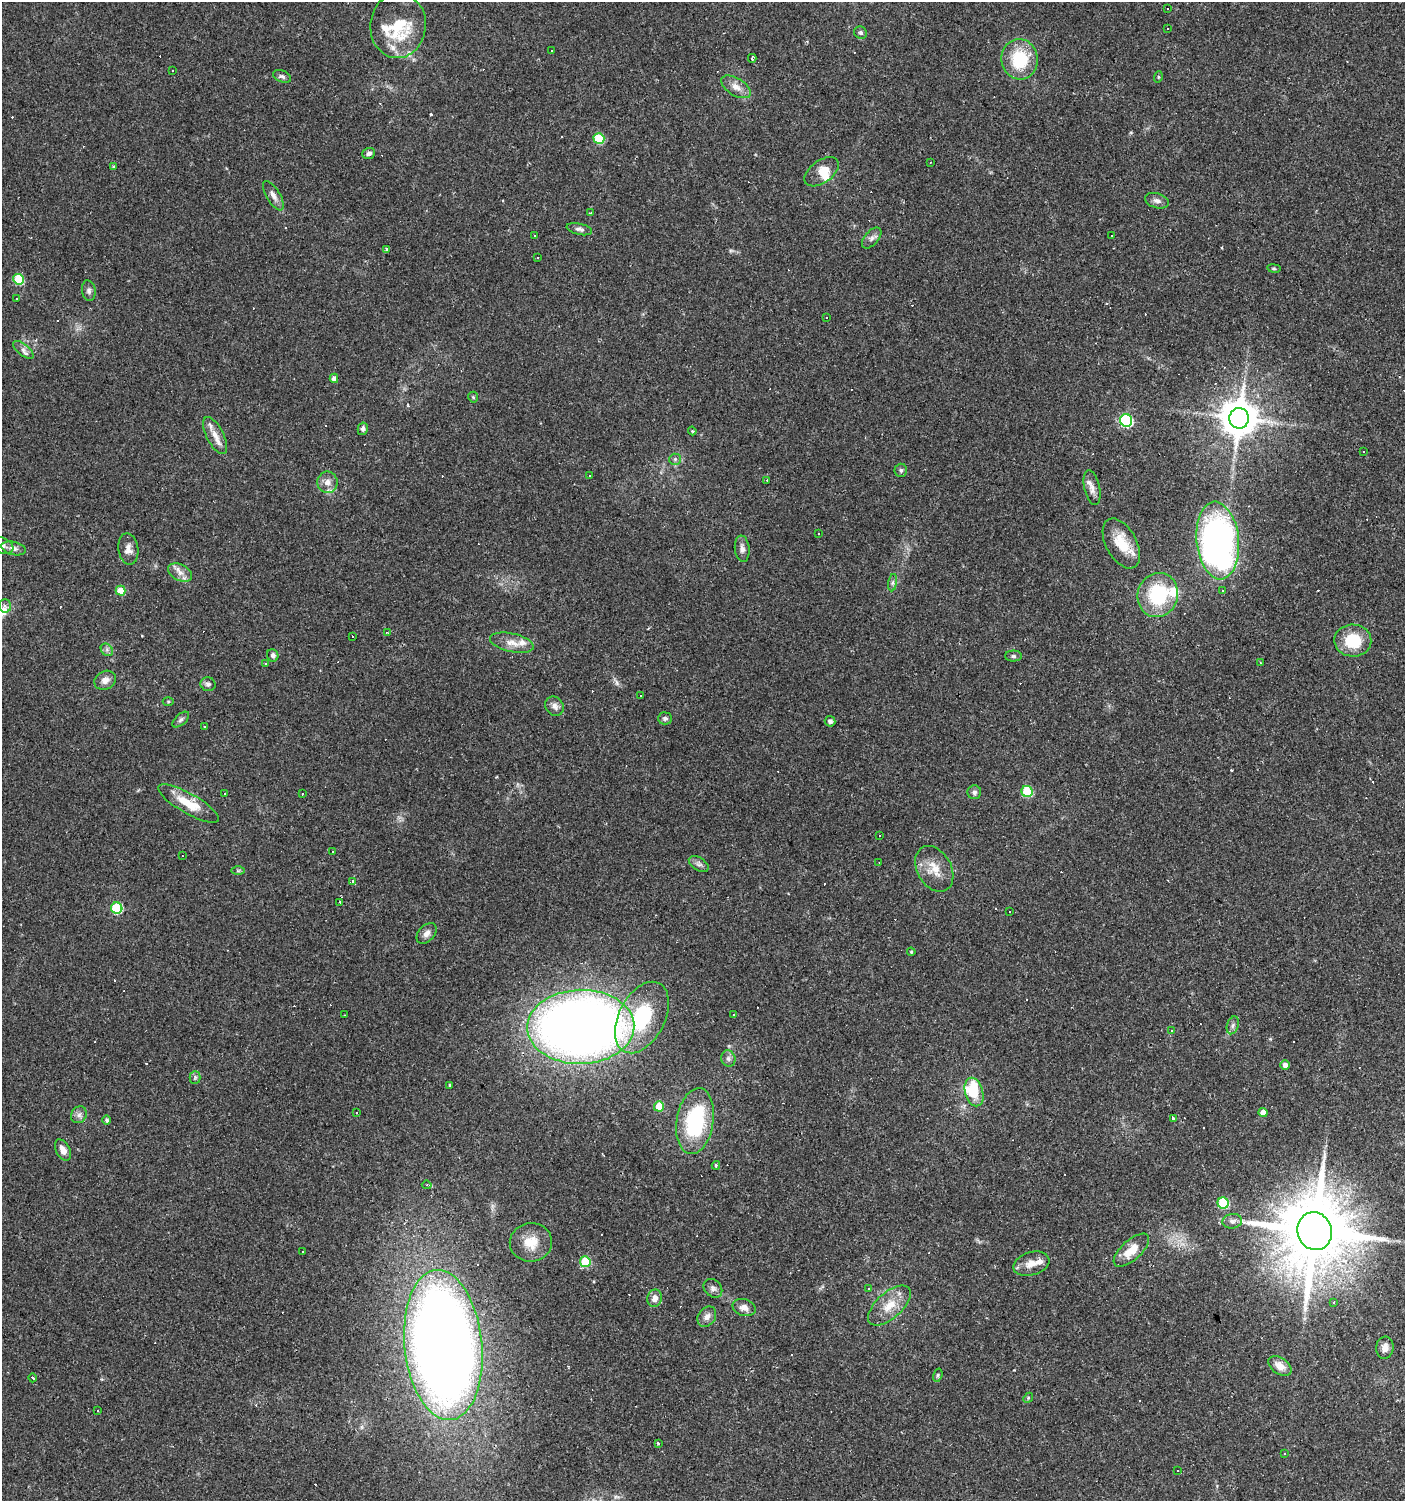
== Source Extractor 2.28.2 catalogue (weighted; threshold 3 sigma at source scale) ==
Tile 6 of 4 x 4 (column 2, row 2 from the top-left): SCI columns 1541-2943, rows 2999-4497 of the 5951 x 5996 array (HDU 1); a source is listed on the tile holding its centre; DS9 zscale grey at full resolution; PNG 1407 x 1503 px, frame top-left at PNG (2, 2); each listed source drawn as its Kron ellipse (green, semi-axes under 4 px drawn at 4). Shown black and unused: <1% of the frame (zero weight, under 2 of 3 exposures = <1% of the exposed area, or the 3 px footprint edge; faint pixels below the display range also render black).
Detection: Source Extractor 2.28.2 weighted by HDU 2 'WHT'; one run over the whole footprint, this tile lists its part. Background 0.0314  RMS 0.0036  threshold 0.0161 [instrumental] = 3 sigma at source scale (4.5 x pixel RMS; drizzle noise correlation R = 1.50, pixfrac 1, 0.0396/0.0396 arcsec/px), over >= 5 px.
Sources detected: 232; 1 inside a brighter object's white glare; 82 cosmic-ray / hot-pixel residue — neither listed nor drawn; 9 inside a brighter listed object's ellipse — not listed separately; the other 140 listed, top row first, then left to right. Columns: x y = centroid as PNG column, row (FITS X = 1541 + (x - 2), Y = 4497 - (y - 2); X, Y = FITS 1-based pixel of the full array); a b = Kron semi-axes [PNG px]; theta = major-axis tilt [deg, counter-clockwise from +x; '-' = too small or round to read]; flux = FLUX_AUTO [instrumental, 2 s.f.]
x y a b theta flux
1167 9 3 3 - 0.51
398 26 32 27 84 19
1168 28 3 2 - 0.39
861 33 6 6 - 0.76
551 51 3 3 - 1.6
752 58 4 3 - 0.62
1020 59 20 18 -83 17
172 71 3 3 - 0.48
282 76 9 6 -22 0.99
1158 77 5 3 - 0.42
736 87 16 8 -31 3.2
599 138 5 5 - 16
369 153 6 5 - 1.2
930 162 3 2 - 0.4
113 166 3 3 - 1.8
822 172 19 11 35 4.7
273 196 17 6 -59 2.1
1157 201 12 7 -16 1.7
591 213 3 2 - 0.84
579 229 13 5 -13 1.2
535 236 3 3 - 0.77
1112 236 3 2 - 0.41
872 238 12 7 49 1.4
387 250 3 3 - 1
537 257 3 2 - 0.56
1274 268 7 3 -9 0.48
18 279 5 5 - 16
89 291 10 6 -80 1.2
16 299 3 3 - 0.66
826 318 3 2 - 0.37
23 350 12 5 -38 1.6
334 378 4 4 - 1.7
473 397 5 5 - 0.47
1239 418 10 9 - 980
1126 420 6 6 - 46
363 429 6 5 - 0.96
692 431 4 4 - 0.57
215 436 20 8 -63 3.8
1363 451 3 2 - 0.73
675 459 6 5 - 0.71
901 470 7 6 - 0.82
589 475 3 2 - 0.52
767 480 3 3 - 0.34
327 482 10 10 - 2.7
1092 487 18 7 -78 2.5
818 534 3 3 - 0.79
1218 541 39 21 -84 140
1121 544 27 15 -61 8.9
2 545 12 7 -22 2
14 548 12 6 -13 1.6
128 549 16 10 -80 2.6
742 549 13 7 -84 1.7
180 572 13 8 -28 2.5
893 583 9 4 81 0.83
120 591 5 5 - 5.6
1222 591 3 3 - 3.6
1158 595 22 20 72 25
5 606 6 6 - 1.2
387 632 3 2 - 0.34
353 636 3 2 - 0.33
1353 640 18 16 -2 13
512 643 22 9 -12 3.9
107 650 7 5 -46 0.93
273 655 6 5 - 0.98
1013 656 8 5 0 0.82
1260 663 3 2 - 0.33
265 664 3 3 - 0.72
105 680 11 9 26 2.5
208 684 7 7 - 1.1
640 696 3 2 - 0.48
168 701 5 3 - 0.41
555 706 10 8 -50 1.8
665 718 7 6 - 0.91
181 720 10 5 42 1
830 721 5 5 - 1.3
205 726 3 3 - 0.44
1027 791 6 5 - 21
974 792 7 7 - 1.1
225 793 2 2 - 0.26
302 793 3 2 - 0.3
188 803 34 10 -30 8.7
879 835 3 2 - 0.56
332 851 2 2 - 0.27
182 856 3 2 - 0.22
879 863 3 2 - 0.23
699 864 11 6 -33 1.3
934 869 24 17 -60 6.8
238 871 7 4 1 0.55
352 882 3 3 - 19
340 902 3 2 - 0.61
117 908 6 5 - 23
1010 912 3 2 - 0.57
427 933 12 8 48 1.9
911 952 4 3 - 0.34
344 1015 2 2 - 0.24
734 1015 3 2 - 0.55
642 1017 38 23 63 27
1233 1025 9 5 72 1.1
581 1027 54 37 1 420
1171 1031 4 3 - 0.49
728 1059 8 7 - 1.3
1285 1065 4 4 - 1.9
195 1077 6 5 - 0.72
450 1085 3 3 - 0.37
974 1092 14 9 -75 6
659 1106 5 5 - 6.6
1263 1112 4 4 - 3
357 1113 3 2 - 0.44
79 1115 9 7 57 1.5
1173 1118 3 3 - 4
107 1120 4 4 - 0.79
695 1121 33 18 81 35
63 1150 11 7 -62 2.5
716 1165 4 3 - 1.1
427 1185 5 3 - 0.91
1223 1203 5 5 - 22
1232 1221 10 7 8 1.7
1315 1231 19 17 -71 4200
531 1242 21 19 6 7.3
1131 1250 22 10 42 6.1
302 1251 3 3 - 1.1
585 1262 5 5 - 17
1031 1264 18 11 17 4.2
713 1288 10 8 -44 1.4
869 1288 3 3 - 1.1
655 1298 9 7 77 2.2
1334 1303 4 3 - 0.4
889 1305 26 13 41 7.3
744 1307 12 8 -17 2.2
707 1317 11 8 54 2.1
443 1345 75 39 -84 550
1385 1348 11 8 83 2.3
1280 1366 13 8 -35 3.7
938 1375 7 4 74 0.58
33 1378 4 3 - 1.7
1028 1398 5 4 - 0.4
98 1410 3 3 - 0.69
658 1443 3 3 - 0.82
1284 1453 3 2 - 0.68
1178 1471 3 3 - 0.5
Overlapping masked pixels (flux is a lower limit): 1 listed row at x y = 443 1345
Isophote crosses this tile's border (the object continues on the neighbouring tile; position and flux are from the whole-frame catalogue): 1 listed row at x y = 2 545
Unlisted compact peaks at least as high as the median listed source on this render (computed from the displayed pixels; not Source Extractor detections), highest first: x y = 431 114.